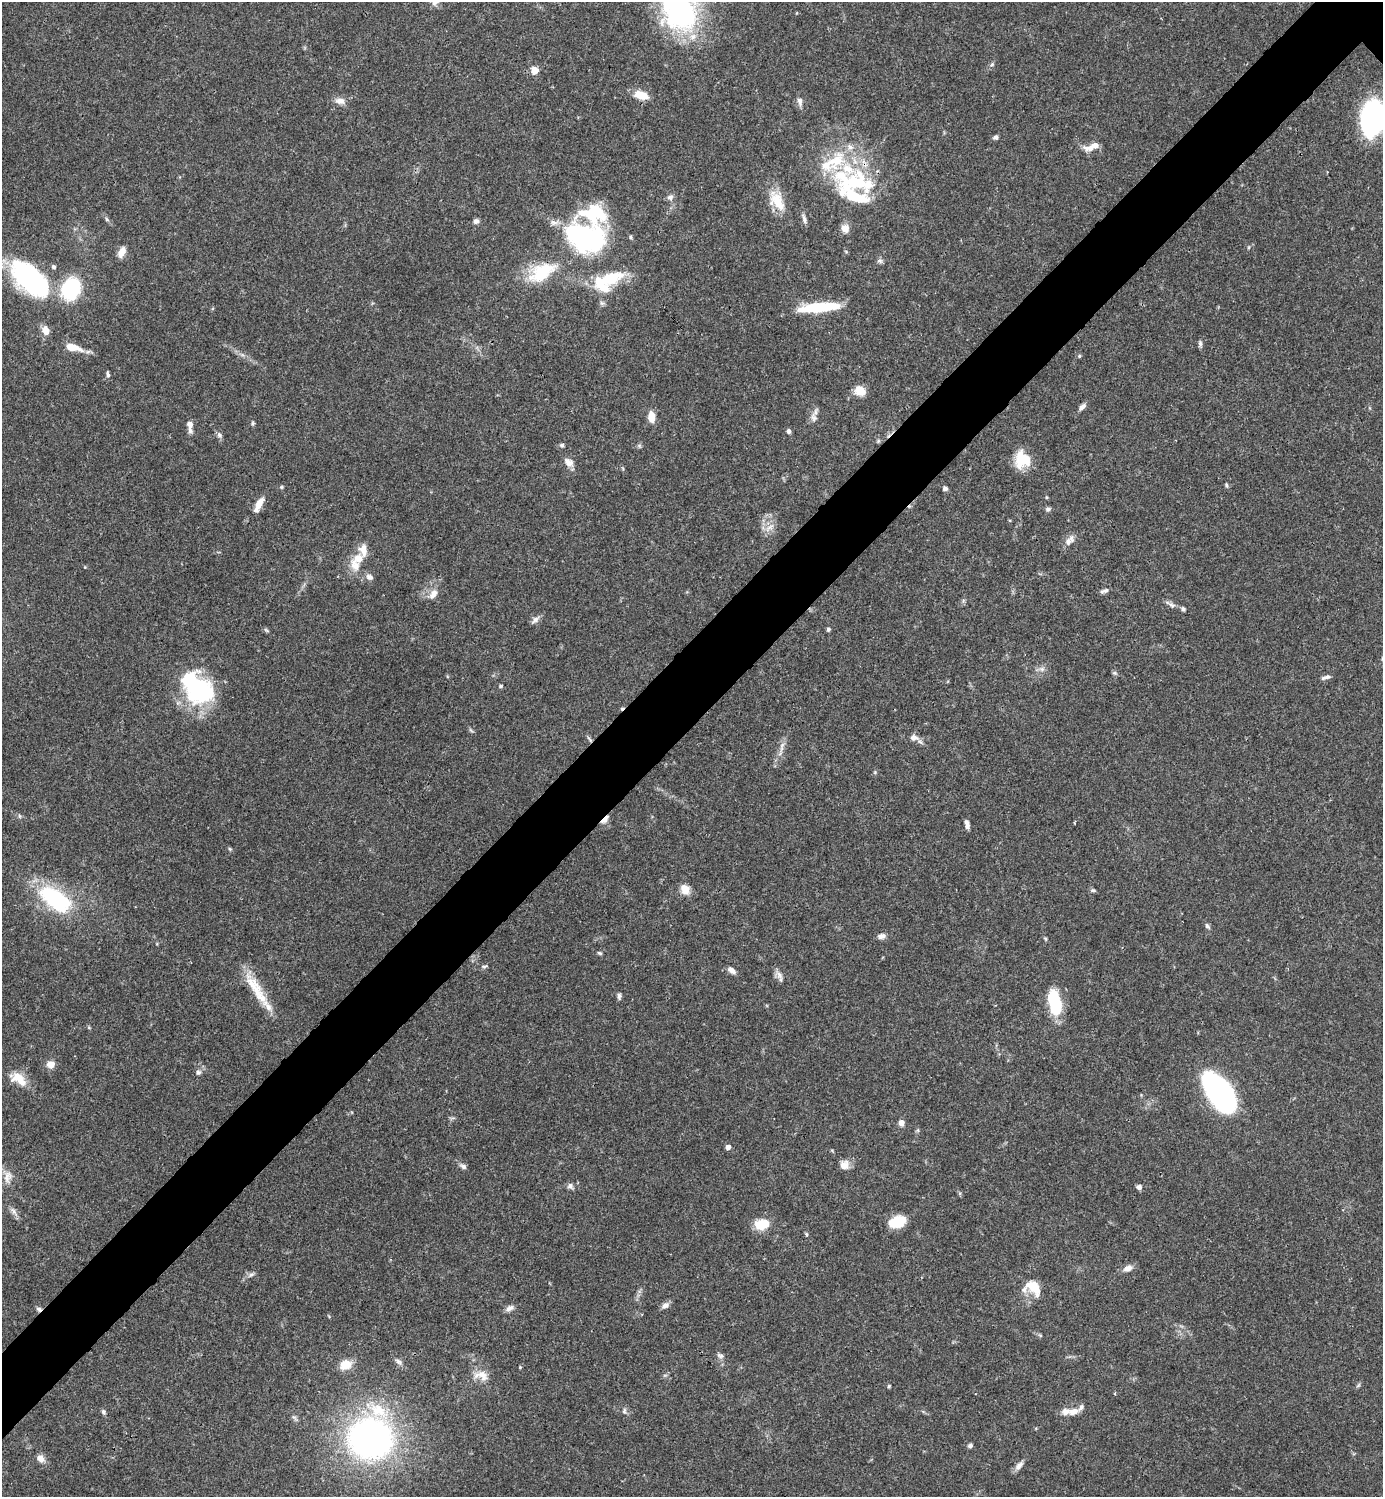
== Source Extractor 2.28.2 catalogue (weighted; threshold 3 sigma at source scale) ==
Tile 7 of 4 x 4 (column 3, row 2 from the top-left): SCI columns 3064-4444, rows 2992-4486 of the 5984 x 5985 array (HDU 1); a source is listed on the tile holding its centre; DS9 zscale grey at full resolution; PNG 1385 x 1499 px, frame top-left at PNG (2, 2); no overlay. Shown black and unused: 6% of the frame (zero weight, under 3 of 4 exposures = <1% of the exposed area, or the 3 px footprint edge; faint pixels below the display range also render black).
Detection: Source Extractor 2.28.2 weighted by HDU 2 'WHT'; one run over the whole footprint, this tile lists its part. Background 0.0386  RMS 0.0026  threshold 0.0118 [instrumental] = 3 sigma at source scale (4.5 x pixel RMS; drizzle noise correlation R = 1.50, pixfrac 1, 0.05/0.05 arcsec/px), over >= 5 px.
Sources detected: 138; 5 inside a brighter object's white glare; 1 cosmic-ray / hot-pixel residue — not listed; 13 inside a brighter listed object's ellipse — not listed separately; the other 119 listed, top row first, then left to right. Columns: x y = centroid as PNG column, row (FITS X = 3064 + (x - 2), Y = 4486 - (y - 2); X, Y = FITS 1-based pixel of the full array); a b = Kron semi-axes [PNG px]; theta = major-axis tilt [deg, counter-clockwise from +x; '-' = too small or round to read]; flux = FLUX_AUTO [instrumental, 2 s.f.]
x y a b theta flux
679 10 59 40 -69 51
992 64 6 4 46 0.46
535 71 9 8 - 2.2
641 95 15 8 -15 4.6
340 101 14 8 -9 1.8
800 101 12 7 -82 1.2
1373 118 29 18 83 55
996 137 6 5 - 0.72
1095 145 24 7 14 2.7
850 147 10 8 -42 1.5
857 181 59 29 -17 26
670 197 9 8 - 1
777 201 29 16 -61 6.4
107 219 6 5 - 0.47
804 219 12 5 -73 0.96
476 221 6 6 - 0.91
845 228 12 10 -64 1.8
585 237 51 40 -20 43
122 252 12 7 65 2.3
880 261 8 6 -13 0.63
542 272 34 18 29 13
30 277 47 27 -46 35
612 277 36 15 24 11
71 289 18 15 66 22
819 307 41 8 6 15
46 331 10 8 -67 2.3
1200 343 9 5 -84 0.64
73 347 20 8 -13 4.7
1079 356 5 4 - 0.3
108 375 8 4 -85 0.62
860 391 10 8 -30 4.2
1082 407 9 6 41 1
651 417 12 7 -85 3.1
814 418 14 8 -79 1.5
253 423 5 5 - 0.37
190 425 14 6 -84 2
789 431 6 5 - 0.69
219 435 9 6 -62 0.81
562 445 6 5 - 0.52
1023 459 17 16 - 8.3
569 462 14 9 -36 1.8
1226 485 7 4 -72 0.4
281 487 5 4 - 0.31
945 489 5 5 - 0.88
1046 497 5 3 - 0.26
259 504 19 7 63 2.7
1048 509 7 6 - 0.62
769 528 16 6 38 1.7
1068 542 12 8 65 1.7
363 550 17 11 -88 2.7
355 565 18 13 -69 3.8
370 577 10 7 -31 1.1
1104 591 11 5 20 0.82
433 594 14 9 53 2
1172 605 13 6 -32 1.1
1183 609 6 5 - 0.61
535 620 13 6 42 1.1
828 629 5 5 - 0.44
266 630 7 4 -44 0.41
1042 669 7 6 - 0.91
1115 673 7 5 -1 0.46
1326 677 12 4 13 0.89
501 686 5 5 - 0.46
199 689 37 30 40 22
914 738 12 8 -9 1.6
590 739 12 3 -52 0.55
781 749 10 4 71 0.95
875 772 6 4 48 0.35
605 819 11 5 46 2.2
967 825 9 4 -81 1.3
230 849 6 3 -71 0.34
685 889 12 10 -51 2.9
1093 890 8 4 -5 0.48
56 899 38 19 -34 25
1207 926 8 5 -52 0.61
881 936 9 6 9 1.3
1046 939 6 4 -88 0.3
600 953 6 4 -18 0.4
484 966 8 4 11 0.46
732 970 10 6 -36 1.3
779 975 14 7 -59 1.3
255 988 49 13 -59 8.7
619 996 8 5 86 0.68
1054 1002 22 10 -76 18
51 1064 9 8 - 2.2
198 1072 7 7 - 0.76
18 1079 23 13 -32 4.5
1220 1093 35 17 -57 92
901 1123 7 6 - 1.4
728 1147 4 4 - 1.4
844 1165 12 11 - 1.9
463 1166 10 6 -34 0.83
8 1177 19 11 81 2.6
570 1186 8 7 - 0.93
1139 1187 6 6 - 0.89
14 1212 14 6 -55 1.2
897 1221 16 10 18 8.1
762 1224 17 11 10 5.6
806 1234 5 4 - 0.36
1128 1268 12 8 23 1.7
251 1274 9 5 32 0.69
1033 1288 24 17 -30 5.9
665 1305 11 7 36 1.1
510 1308 11 7 24 1.2
39 1309 8 5 -37 0.7
720 1355 8 7 - 0.83
398 1361 10 6 -38 0.86
346 1364 13 10 22 4.3
520 1367 5 4 - 0.26
483 1375 19 12 -48 3.5
1358 1385 8 3 45 0.39
889 1386 4 4 - 0.34
624 1411 10 5 86 0.67
104 1412 7 5 -64 0.54
1073 1412 14 8 14 2.3
370 1438 38 36 67 110
970 1445 6 5 - 0.61
40 1458 10 8 -43 1.8
1019 1466 12 7 48 1.4
Overlapping masked pixels (flux is a lower limit): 3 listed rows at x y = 590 739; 605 819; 39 1309
Isophote crosses this tile's border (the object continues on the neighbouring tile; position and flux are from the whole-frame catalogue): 2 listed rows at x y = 679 10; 1373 118